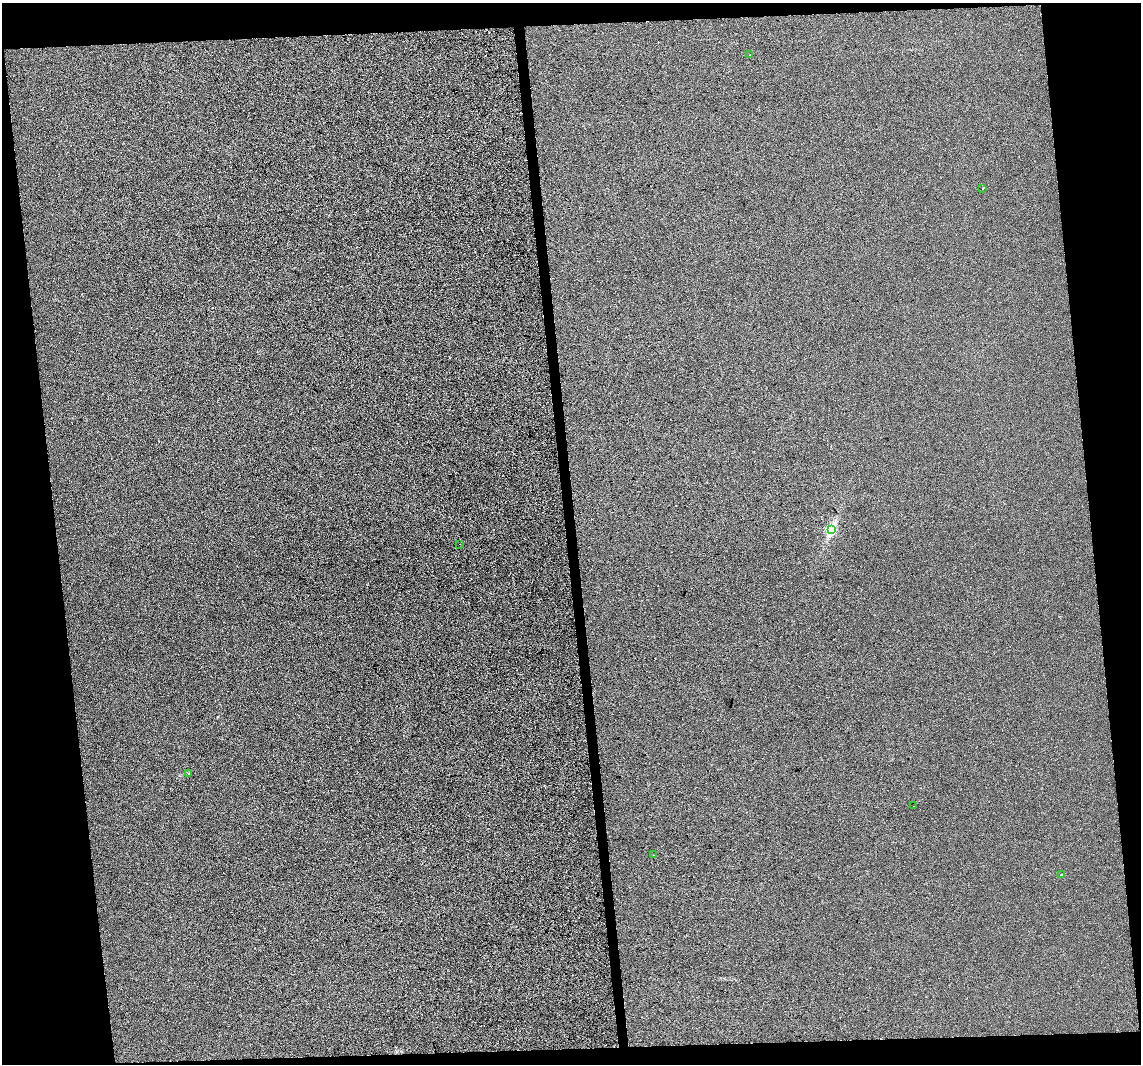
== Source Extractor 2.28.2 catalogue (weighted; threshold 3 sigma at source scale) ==
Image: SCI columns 1-4555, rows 52-4298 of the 4555 x 4306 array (HDU 1 of 3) = the unmasked area's bounding box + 8 px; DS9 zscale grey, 4 x 4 block average (1 PNG px = mean of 4 x 4 image px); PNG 1143 x 1066 px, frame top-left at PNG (2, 3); each listed source drawn as its Kron ellipse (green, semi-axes under 4 px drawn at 4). Shown black and unused: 14% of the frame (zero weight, under 3 of 4 exposures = <1% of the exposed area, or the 3 px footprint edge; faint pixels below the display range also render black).
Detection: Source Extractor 2.28.2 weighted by HDU 2 'WHT'. Background -7.48e-04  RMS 0.0033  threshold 0.015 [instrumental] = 3 sigma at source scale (4.5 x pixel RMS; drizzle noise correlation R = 1.50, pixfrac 1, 0.0396/0.0396 arcsec/px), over >= 5 px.
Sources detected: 8; all 8 listed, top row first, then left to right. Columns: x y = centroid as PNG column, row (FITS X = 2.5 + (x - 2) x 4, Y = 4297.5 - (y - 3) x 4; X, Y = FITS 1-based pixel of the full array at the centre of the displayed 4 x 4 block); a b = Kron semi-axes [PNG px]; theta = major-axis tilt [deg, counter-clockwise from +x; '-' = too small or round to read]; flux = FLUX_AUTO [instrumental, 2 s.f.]
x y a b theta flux
750 55 2 2 - 2.8
983 188 2 2 - 1.3
831 530 4 3 - 33
460 544 2 2 - 3.4
189 774 2 2 - 0.44
914 806 2 2 - 0.24
653 855 2 2 - 0.45
1061 875 2 2 - 3.3